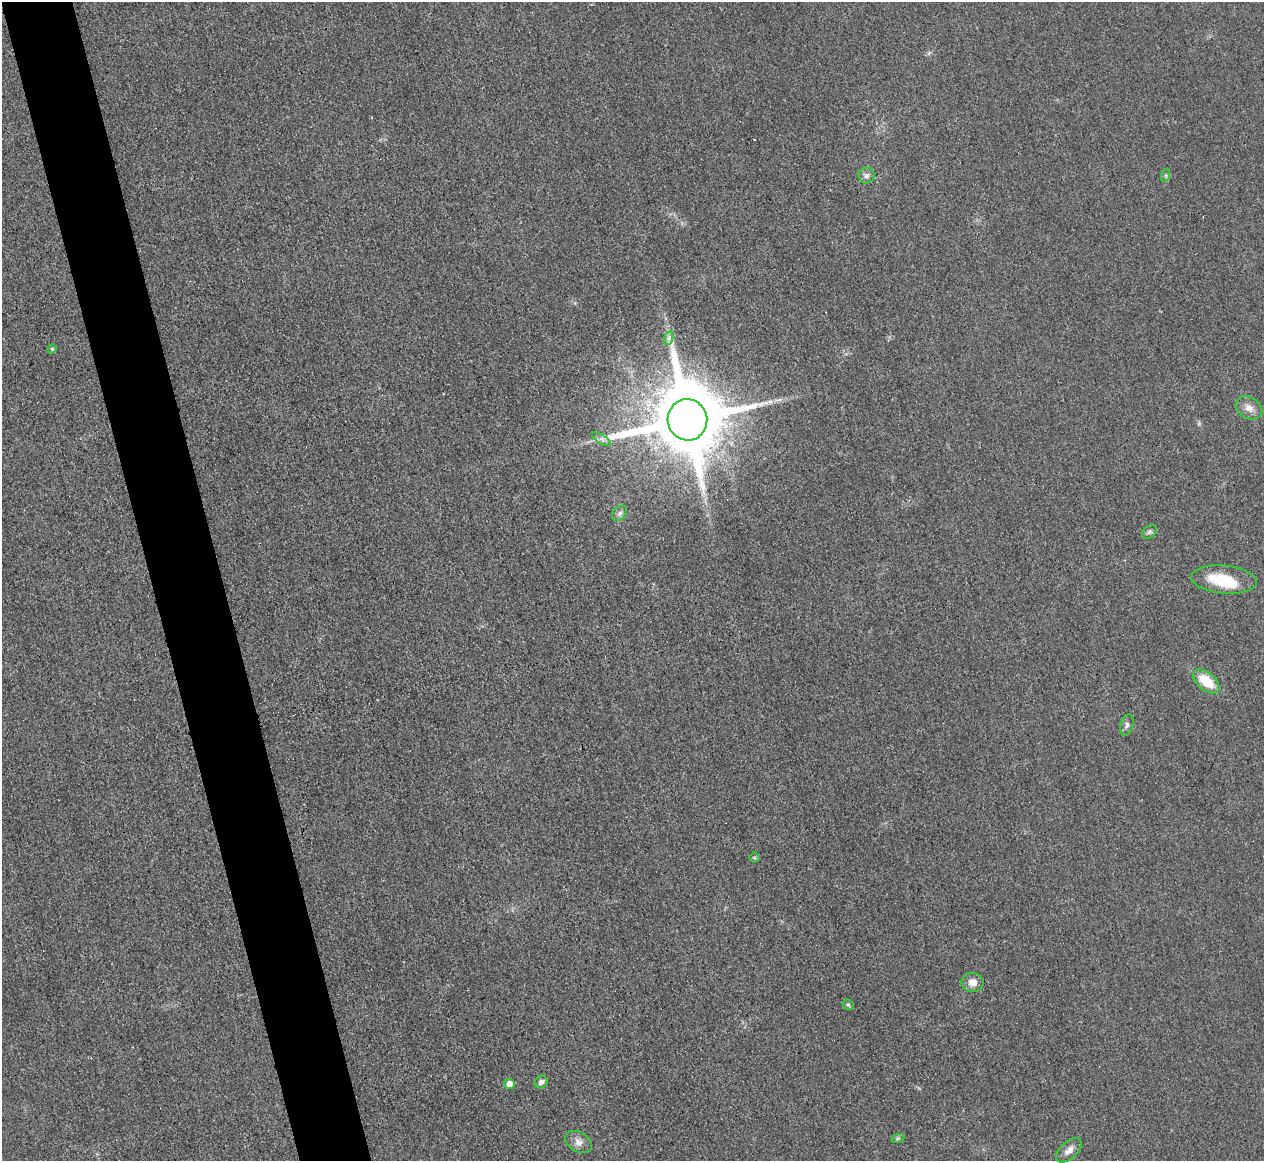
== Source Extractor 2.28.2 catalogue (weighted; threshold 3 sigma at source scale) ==
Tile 11 of 4 x 4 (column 3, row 3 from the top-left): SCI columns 2533-3794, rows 1308-2466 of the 5067 x 5048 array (HDU 1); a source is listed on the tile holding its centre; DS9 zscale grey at full resolution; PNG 1266 x 1163 px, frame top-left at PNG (2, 2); each listed source drawn as its Kron ellipse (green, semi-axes under 4 px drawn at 4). Shown black and unused: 6% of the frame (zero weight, under 3 of 4 exposures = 1% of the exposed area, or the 3 px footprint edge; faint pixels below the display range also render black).
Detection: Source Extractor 2.28.2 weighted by HDU 2 'WHT'; one run over the whole footprint, this tile lists its part. Background 0.0224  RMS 0.0056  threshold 0.0253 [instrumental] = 3 sigma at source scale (4.5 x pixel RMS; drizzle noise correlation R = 1.50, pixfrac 1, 0.05/0.05 arcsec/px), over >= 5 px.
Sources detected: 22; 1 inside a brighter object's white glare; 1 cosmic-ray / hot-pixel residue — neither listed nor drawn; the other 20 listed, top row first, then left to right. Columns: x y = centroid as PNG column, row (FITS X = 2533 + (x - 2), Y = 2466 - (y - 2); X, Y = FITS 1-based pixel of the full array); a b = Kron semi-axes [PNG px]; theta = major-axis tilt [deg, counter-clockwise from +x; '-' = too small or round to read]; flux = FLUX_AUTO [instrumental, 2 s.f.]
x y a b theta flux
1166 175 6 4 72 0.91
866 176 8 8 - 2.1
669 338 7 4 71 1.5
52 349 4 4 - 0.7
1249 408 14 10 -32 4.7
687 420 21 20 - 6700
601 439 11 4 -33 1.8
619 513 9 6 42 1.8
1150 532 8 5 41 1.4
1224 579 33 14 -5 22
1206 681 15 8 -40 15
1127 725 11 6 75 1.9
754 857 5 5 - 0.76
973 982 11 9 -4 4.9
848 1005 6 5 - 0.95
541 1082 7 6 - 2.1
510 1084 5 5 - 6.8
898 1138 6 4 19 0.86
578 1142 14 9 -31 3.9
1069 1150 15 8 41 4.1